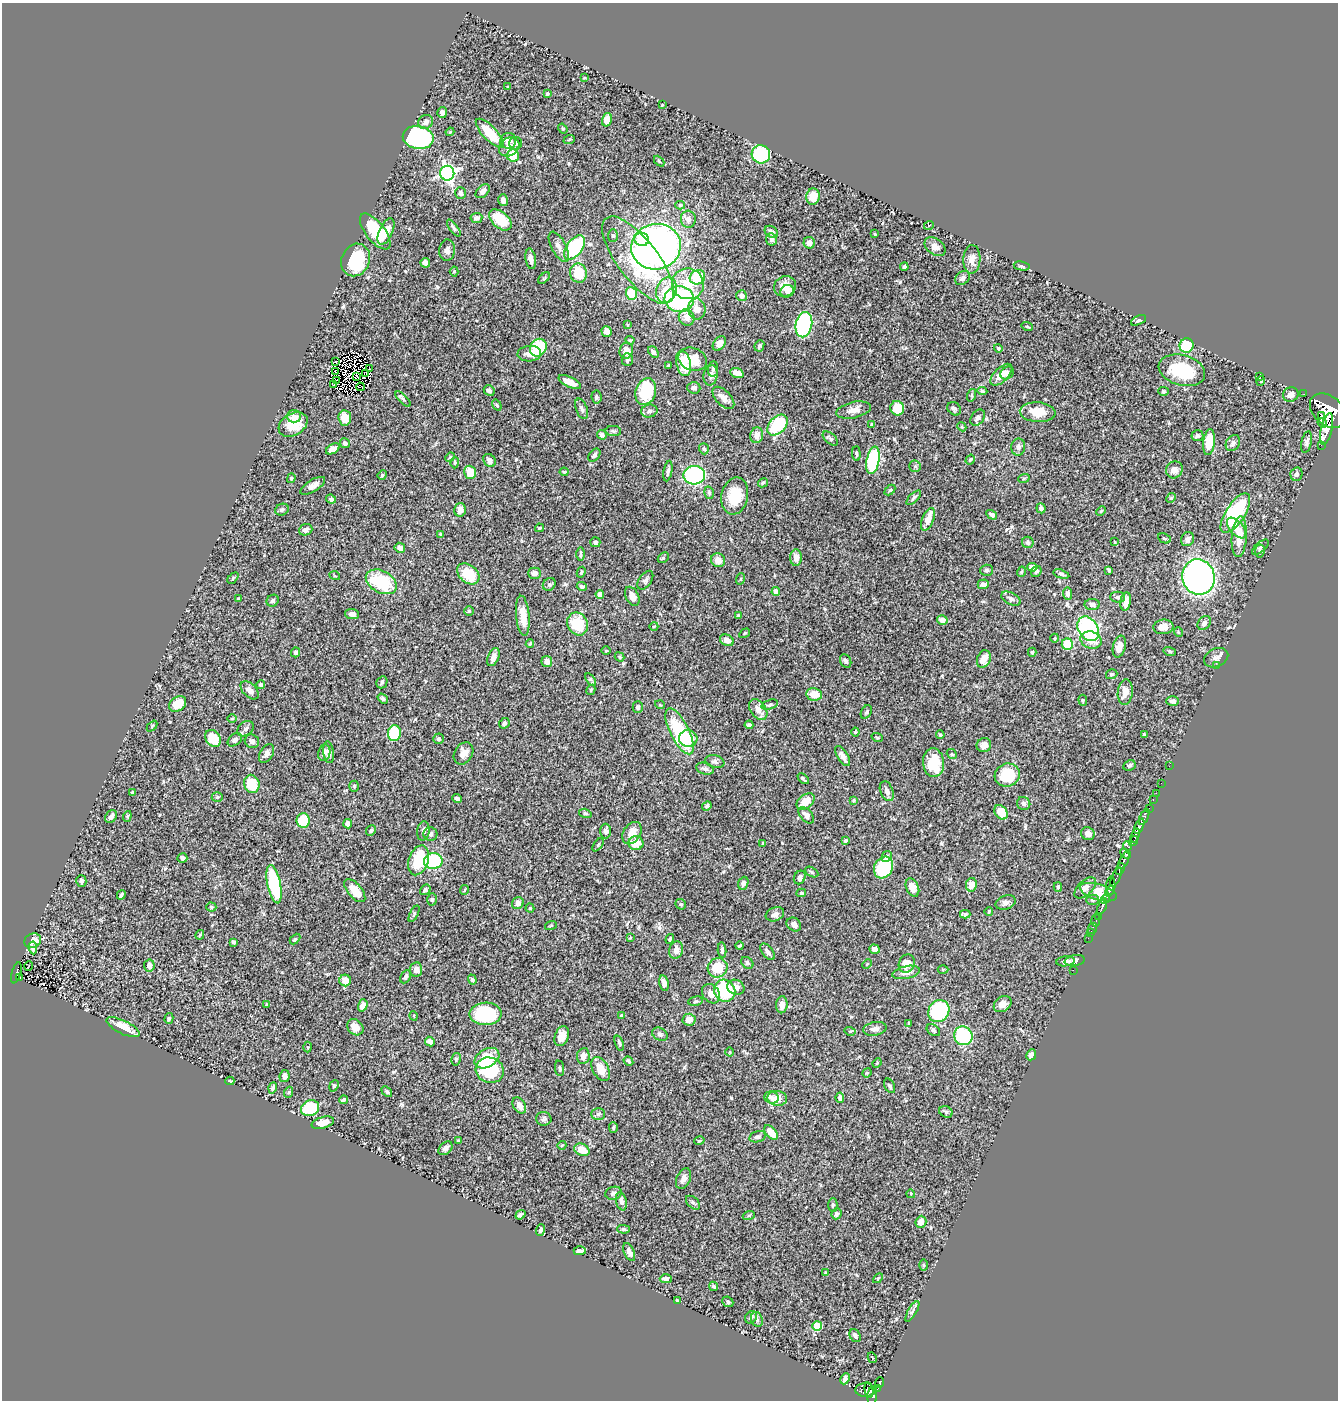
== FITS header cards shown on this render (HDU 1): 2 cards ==
NAXIS1  =                 1336
NAXIS2  =                 1398

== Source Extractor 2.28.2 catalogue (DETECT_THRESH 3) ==
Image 1336 x 1398 px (HDU 1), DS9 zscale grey, 1 PNG px = 1 image px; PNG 1340 x 1402 px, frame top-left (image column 1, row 1398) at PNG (2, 3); each listed source drawn as its Kron ellipse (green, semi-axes under 4 px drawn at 4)
Background 0.542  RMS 0.017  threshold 0.0523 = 3 sigma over >= 5 px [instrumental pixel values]
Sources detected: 510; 4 with non-positive FLUX_AUTO (blend fragments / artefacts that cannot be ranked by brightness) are neither listed nor drawn; of the other 506, the 500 brightest by FLUX_AUTO listed and drawn (6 fainter detections omitted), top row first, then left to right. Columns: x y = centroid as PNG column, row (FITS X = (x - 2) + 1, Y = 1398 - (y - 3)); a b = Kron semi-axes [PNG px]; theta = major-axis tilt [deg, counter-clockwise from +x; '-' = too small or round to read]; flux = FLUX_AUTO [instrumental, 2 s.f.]
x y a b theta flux
584 78 4 2 - 0.78
508 87 3 2 - 1.1
547 94 4 4 - 1.4
662 105 3 2 - 0.86
442 112 5 4 - 3.3
607 120 7 5 75 12
426 122 8 6 39 5
563 129 5 4 - 1.4
450 132 4 3 - 1.3
490 133 19 7 -47 36
418 138 15 11 -10 210
569 140 6 3 21 1.2
508 141 8 8 - 8.2
516 143 6 6 - 4.1
509 147 11 9 37 7.1
761 154 9 9 - 87
513 155 6 6 - 26
659 161 6 3 -47 1.2
447 173 7 7 - 350
483 191 8 5 43 4.8
460 193 6 5 - 3.6
813 197 8 7 - 15
503 200 6 4 -74 3.8
680 205 5 4 - 1.8
476 218 6 5 - 3.7
688 219 8 7 - 6.2
500 220 13 8 -42 29
929 225 5 3 - 1
454 228 10 3 -54 2.8
386 231 14 6 66 17
375 232 21 9 -51 52
771 232 7 5 -37 3.4
875 234 3 3 - 1
613 236 6 5 - 1.9
642 239 7 6 - 13
772 239 6 5 - 3.1
809 243 6 5 - 5.8
559 247 16 7 -62 7.2
656 247 25 22 13 550
935 247 12 8 -36 8.3
574 248 14 8 52 91
447 250 10 8 83 5.7
531 259 10 5 -81 4.6
972 259 14 8 87 8.4
356 260 17 14 67 61
638 260 53 20 -53 130
425 263 5 4 - 5.8
1022 266 8 4 -11 2.2
904 267 4 3 - 2.3
454 271 5 4 - 1.3
578 273 9 8 - 27
697 277 8 7 - 36
544 278 7 4 44 1.7
962 278 8 6 44 3.6
688 284 16 15 - 27
785 286 11 10 - 12
666 290 13 10 70 21
787 291 7 6 - 9.1
631 293 6 5 - 34
742 296 5 5 - 5.8
679 299 14 13 - 160
697 309 10 9 - 13
687 317 8 7 - 9.2
1138 320 8 4 26 2.3
628 325 3 2 - 0.88
804 325 13 8 77 180
1027 327 6 3 -19 1.3
607 331 5 5 - 7.5
630 340 4 3 - 1.3
719 344 8 5 53 8.8
759 346 6 4 66 2.1
1187 346 7 7 - 56
538 348 9 8 - 54
998 348 4 4 - 1.8
626 351 8 6 73 11
653 352 6 4 -51 3.1
529 354 12 7 4 8.6
693 359 14 11 -21 25
627 360 6 5 - 3
336 362 3 2 - 2.5
684 363 13 7 -77 31
668 366 4 3 - 1.2
369 369 2 2 - 1.3
713 369 7 5 82 2.2
1182 370 24 15 -15 65
336 372 4 2 - 1
737 373 7 5 -23 9
1007 373 7 6 - 5.6
366 374 2 2 - 1.2
711 375 10 7 81 5.1
1001 375 14 7 45 13
356 376 4 3 - 1.9
1260 376 3 2 - 0.78
337 380 4 2 - 1.9
1261 381 5 3 - 0.86
570 382 12 5 -25 12
334 385 4 2 - 0.85
360 387 4 2 - 0.85
694 388 6 5 - 3.9
489 390 6 5 - 3.5
982 391 5 4 - 1.8
1163 391 5 4 - 1.5
646 392 13 10 71 56
1291 394 8 7 - 5.8
1304 394 3 2 - 3
972 395 6 4 72 1.5
596 397 6 5 - 2.2
723 398 14 7 -46 8.1
403 399 9 4 -45 2.2
497 405 6 3 -54 1.2
897 408 7 6 - 27
582 409 11 5 -69 3.6
954 409 7 6 - 3.1
853 410 18 8 12 9.7
649 411 8 6 12 3.1
1328 411 20 14 -41 3800
1038 412 18 10 -5 23
1321 415 4 3 - 150
294 416 7 6 - 4.3
345 418 7 6 - 14
978 418 9 6 54 5.6
1322 423 5 3 - 260
293 424 15 11 30 28
777 425 12 8 46 60
872 425 4 4 - 2.7
962 427 5 3 - 1.1
1327 429 16 5 77 1200
613 431 8 5 -2 2.5
602 435 5 4 - 3.2
757 435 8 6 76 8.3
1197 436 6 5 - 2.8
830 439 9 5 -41 3.1
1209 442 13 6 84 27
1307 442 11 5 77 3.8
345 443 5 5 - 3.1
1233 443 8 6 58 3.7
1321 445 2 2 - 25
1018 447 8 7 - 4.2
333 449 7 4 31 8
704 449 5 5 - 2.2
856 454 7 3 -85 1.6
594 455 7 5 50 2.3
450 457 5 4 - 1.5
489 460 7 5 -51 5.5
873 460 14 6 79 120
970 460 5 4 - 2
455 463 5 4 - 1.6
915 466 6 5 - 2
1174 470 9 8 - 6.5
668 471 10 4 80 2.9
470 472 6 6 - 19
564 472 4 4 - 1.1
1296 474 7 6 - 3.3
382 475 5 4 - 1.2
694 475 11 9 5 110
291 478 5 4 - 1.4
1024 478 6 3 19 1.5
763 483 5 4 - 1.3
313 486 14 5 32 6.6
890 490 6 4 44 1.4
709 493 6 4 -73 1.9
735 496 19 13 78 31
914 498 9 4 44 2.3
1171 498 5 4 - 1.3
331 499 5 4 - 2.1
1041 508 5 4 - 4.2
282 510 7 5 24 2.3
460 510 6 6 - 7
1101 511 5 3 - 1.2
1235 513 23 9 57 120
992 515 6 4 -31 3.4
928 519 12 5 68 15
539 528 4 3 - 1.4
1236 528 12 6 -49 10
306 530 7 5 21 4.3
440 534 4 3 - 1.6
1239 537 20 7 86 21
1164 538 6 4 -26 2
1188 539 7 6 - 4.7
595 542 5 5 - 2.1
1028 542 6 5 - 2.6
1115 542 3 2 - 0.97
1260 547 10 5 40 2.7
400 548 5 5 - 5
1260 551 6 5 - 1.8
580 554 7 2 90 1.4
663 558 6 4 44 1.5
796 558 8 6 86 8.2
718 560 7 6 - 10
1032 567 5 4 - 6.7
987 570 6 5 - 2.9
1109 570 4 3 - 1.9
581 572 5 4 - 1.4
1021 572 5 3 - 1.4
1036 572 6 4 52 2.1
534 573 6 5 - 6.3
468 574 12 8 -40 33
1061 574 8 4 -17 2.4
335 576 5 3 - 0.94
1198 577 18 16 -79 370
233 578 7 4 47 1.5
740 579 6 3 70 1.1
645 580 10 6 55 3.7
381 582 16 11 -28 70
549 584 7 5 41 2.2
983 584 6 4 3 4.3
582 586 5 4 - 2.7
776 591 4 4 - 6
600 594 4 4 - 9.5
1067 594 6 4 -86 3.3
632 596 10 6 -63 10
1117 597 7 5 -1 2.4
238 598 4 3 - 1.2
1011 599 10 6 -26 4.5
273 601 6 5 - 2.5
1126 601 9 5 81 8.8
1092 604 7 5 0 4.3
469 611 5 5 - 1.4
352 614 7 5 -4 4.9
523 616 20 6 -85 16
738 616 3 3 - 1.4
942 620 5 4 - 7.3
1204 623 7 6 - 4.8
578 624 12 10 -58 47
654 626 4 3 - 1
1163 627 10 7 5 9.8
1088 629 13 9 -57 130
1178 632 5 3 - 0.86
745 633 5 3 - 1.2
1055 638 4 3 - 1
727 640 7 5 -26 7.9
1091 640 11 8 -19 14
530 644 4 2 - 1.2
1067 644 6 5 - 33
1119 647 11 6 77 9.6
606 651 5 3 - 1
1170 651 6 4 -19 1.7
296 652 5 4 - 2.9
1032 652 4 4 - 1.5
493 657 9 5 67 6.1
620 657 5 4 - 1.4
1216 658 12 9 25 5.7
984 659 9 6 69 15
846 661 7 5 -64 3.1
547 662 5 5 - 7
1216 666 2 2 - 4.7
1112 674 6 5 - 1.8
591 680 7 3 -55 1.8
382 682 6 5 - 2.1
261 685 4 4 - 2.6
250 690 11 6 -45 6.4
591 690 5 4 - 1.3
1125 692 13 7 83 13
814 694 8 6 -9 17
383 699 6 4 -36 2.3
1083 700 5 4 - 1.3
1173 701 6 5 - 3.4
178 704 9 7 35 21
660 705 5 3 - 0.97
770 705 8 4 17 2.4
638 707 6 5 - 3.2
758 709 11 7 -53 10
866 712 7 5 61 1.9
232 719 5 3 - 1
504 723 6 4 43 3.7
749 725 4 3 - 2.6
152 726 6 4 48 1.3
246 729 9 6 41 3.9
680 731 25 9 -64 93
855 732 4 4 - 1.1
394 733 8 6 81 46
940 735 4 3 - 1.6
1144 735 3 3 - 1.7
877 737 6 3 -19 1.1
213 738 9 7 -53 29
688 738 9 8 - 18
438 739 5 5 - 2.4
235 740 8 5 39 3.9
252 741 7 6 - 4.2
984 745 7 7 - 7.9
329 752 11 5 -83 6.3
324 753 8 6 80 4.4
464 753 12 9 58 10
267 754 10 6 59 5.3
952 754 5 4 - 1.7
843 756 11 5 -59 6.5
715 762 10 6 -15 3.4
933 763 14 10 -86 40
1129 765 6 5 - 2.2
1169 766 2 2 - 6.6
705 769 9 5 -17 3.6
1007 775 13 11 17 45
803 779 6 2 -45 1.9
1161 783 2 2 - 6.1
252 784 9 7 -74 31
354 786 5 4 - 1.7
887 791 10 6 -68 4.6
132 792 4 3 - 1.3
1156 793 2 2 - 7.1
217 797 5 5 - 1.8
457 798 5 3 - 2.3
853 800 3 2 - 1.3
1153 800 3 2 - 15
806 801 10 6 38 15
1024 803 7 6 - 3.4
707 806 5 4 - 2.8
1149 808 2 2 - 3.2
1001 812 8 6 -52 21
585 813 6 4 -17 1.7
806 815 9 6 -48 5.4
127 816 5 4 - 1.6
111 817 7 5 50 4.5
1144 817 9 3 66 55
303 821 7 6 - 37
348 824 4 4 - 6.3
1139 826 8 4 66 500
371 831 5 4 - 2.3
423 831 10 6 82 4.9
605 831 7 5 89 3.4
632 833 12 8 58 13
430 834 7 6 - 3.7
1088 834 7 6 - 6.7
1135 836 7 3 70 380
845 841 4 3 - 2
1133 841 5 2 - 82
636 843 7 7 - 17
763 843 3 3 - 1.1
598 845 7 4 54 1.5
1127 846 5 3 - 38
1125 854 6 3 -41 110
887 856 6 4 62 2.9
182 858 5 5 - 3.9
418 860 15 9 72 52
1124 860 9 3 66 140
433 861 9 7 7 87
883 868 11 9 61 76
1120 869 6 3 65 150
812 872 7 4 -28 1.8
800 877 7 5 62 4
1116 877 10 4 66 160
81 881 6 5 - 2.7
743 883 6 5 - 3.9
274 884 19 6 -78 90
971 885 7 5 77 11
1111 886 9 4 86 410
912 887 9 6 -66 11
1058 887 5 4 - 1.7
1085 888 13 7 44 6.9
425 890 6 4 39 2.6
464 890 5 3 - 1.1
355 891 14 7 -50 17
1109 891 5 3 - 210
1098 892 19 8 -16 24
801 893 5 3 - 1.6
121 895 5 3 - 2.6
432 899 6 4 -89 1.9
1105 899 5 3 - 180
1092 900 6 5 - 2.3
1006 902 10 7 18 5.1
518 903 6 5 - 5.3
681 904 6 5 - 1.7
211 907 5 4 - 1.8
1102 907 9 3 67 380
530 908 4 4 - 1.5
989 912 4 3 - 1.4
414 914 9 4 64 1.8
775 914 9 6 21 5.5
965 914 5 4 - 2.2
1098 916 3 2 - 9.8
1096 920 6 3 83 37
794 924 8 6 -37 5.3
551 925 6 3 20 1.4
1092 928 6 2 63 11
1090 933 3 3 - 9
200 935 5 3 - 1.2
630 938 3 2 - 0.9
1088 938 2 2 - 8.5
295 939 6 3 45 1.3
670 939 5 4 - 1.8
33 941 8 7 - 12
233 942 4 3 - 2.1
740 946 4 3 - 1.6
33 948 6 4 -83 4
874 949 5 4 - 3.6
676 950 9 7 73 7.3
722 950 8 4 -86 2.6
768 952 10 5 -52 4.8
1065 961 9 5 7 4.6
1075 961 10 5 9 3.5
747 963 7 5 -41 2.4
867 964 5 4 - 1.2
907 964 9 7 64 14
149 965 6 5 - 7
29 966 5 2 - 1.5
718 968 10 9 - 31
943 969 5 3 - 1.2
416 970 7 6 - 6.8
1073 970 2 2 - 3.8
906 972 14 6 11 7.4
16 973 11 4 74 98
406 977 7 5 62 2.8
20 978 3 3 - 16
345 980 6 6 - 13
472 980 5 4 - 2.2
664 983 8 4 -78 4.7
736 987 9 7 -24 8.1
725 991 11 10 - 77
711 994 10 8 -50 9.7
696 1001 7 4 10 2
1003 1004 9 7 35 7.2
267 1005 4 3 - 1.5
363 1005 6 4 73 7.9
782 1005 8 5 85 7.6
939 1011 11 10 - 110
485 1014 16 11 1 73
414 1016 5 3 - 0.93
622 1016 4 3 - 2.9
169 1018 5 4 - 1.8
689 1020 6 6 - 9.6
909 1023 4 3 - 1.1
123 1027 18 6 -26 23
355 1027 9 7 -43 12
875 1029 12 6 10 5.1
933 1030 7 5 -37 2.5
850 1031 5 3 - 1.3
660 1034 8 6 -29 3.2
562 1036 10 6 70 9.6
963 1036 9 9 - 81
430 1041 5 4 - 4.9
619 1043 8 4 -71 1.9
308 1047 5 3 - 1
730 1052 4 3 - 0.95
1031 1055 5 4 - 4.7
583 1056 8 6 81 7.6
487 1058 13 9 29 34
456 1059 6 4 76 1.7
628 1061 5 3 - 1.7
877 1063 5 3 - 1.1
560 1068 8 4 -84 2.1
601 1069 13 8 -62 16
490 1070 14 12 -21 82
867 1073 5 4 - 1.2
284 1076 6 5 - 6.1
230 1081 4 2 - 1.7
334 1086 6 4 66 1.6
890 1086 8 5 -63 2.4
273 1088 5 4 - 2.3
387 1091 6 4 -42 2.3
289 1092 5 3 - 1
771 1098 7 6 - 4.1
777 1098 10 7 -5 16
840 1098 5 4 - 4.2
344 1100 4 3 - 3
519 1106 9 6 -58 6.7
310 1108 9 7 27 63
946 1112 7 5 -27 2.4
598 1114 7 5 0 2.6
544 1119 8 7 - 2.8
323 1123 11 5 16 15
613 1128 5 4 - 1.7
771 1132 8 5 -50 16
758 1137 9 5 15 3.4
458 1141 4 3 - 1.8
699 1141 5 3 - 1.3
562 1145 4 3 - 0.97
445 1148 8 5 44 4.8
582 1150 8 6 -24 16
684 1179 11 7 65 5.8
614 1193 8 6 15 3.4
911 1194 4 3 - 0.99
621 1201 9 5 -77 4.8
693 1203 8 5 -43 2.6
833 1205 7 4 89 2
836 1214 6 5 - 4.2
520 1215 5 3 - 2.9
749 1215 6 4 20 1.6
921 1222 6 5 - 9.9
623 1229 6 4 -3 2.6
540 1230 6 4 69 3.2
580 1251 6 4 1 3.2
629 1252 9 5 -66 5.1
923 1265 5 3 - 1.4
826 1273 4 4 - 2.4
878 1278 6 3 44 1.2
666 1279 6 4 -1 3.9
713 1286 5 4 - 2
677 1300 3 2 - 1.4
728 1302 6 5 - 2.3
912 1311 12 4 60 3
751 1317 7 5 51 3.4
757 1319 8 5 -68 3
817 1326 5 4 - 39
855 1336 7 5 -60 4
872 1358 5 2 - 0.91
845 1379 6 4 65 3.8
880 1383 5 3 - 100
878 1388 4 3 - 22
865 1390 9 7 0 260
869 1390 8 3 -80 190
872 1396 9 5 85 240
At the frame edge (FLAGS 8, measured only in part): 1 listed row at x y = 1328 411
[6 fainter detections neither listed nor drawn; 4 non-positive-flux detections neither listed nor drawn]